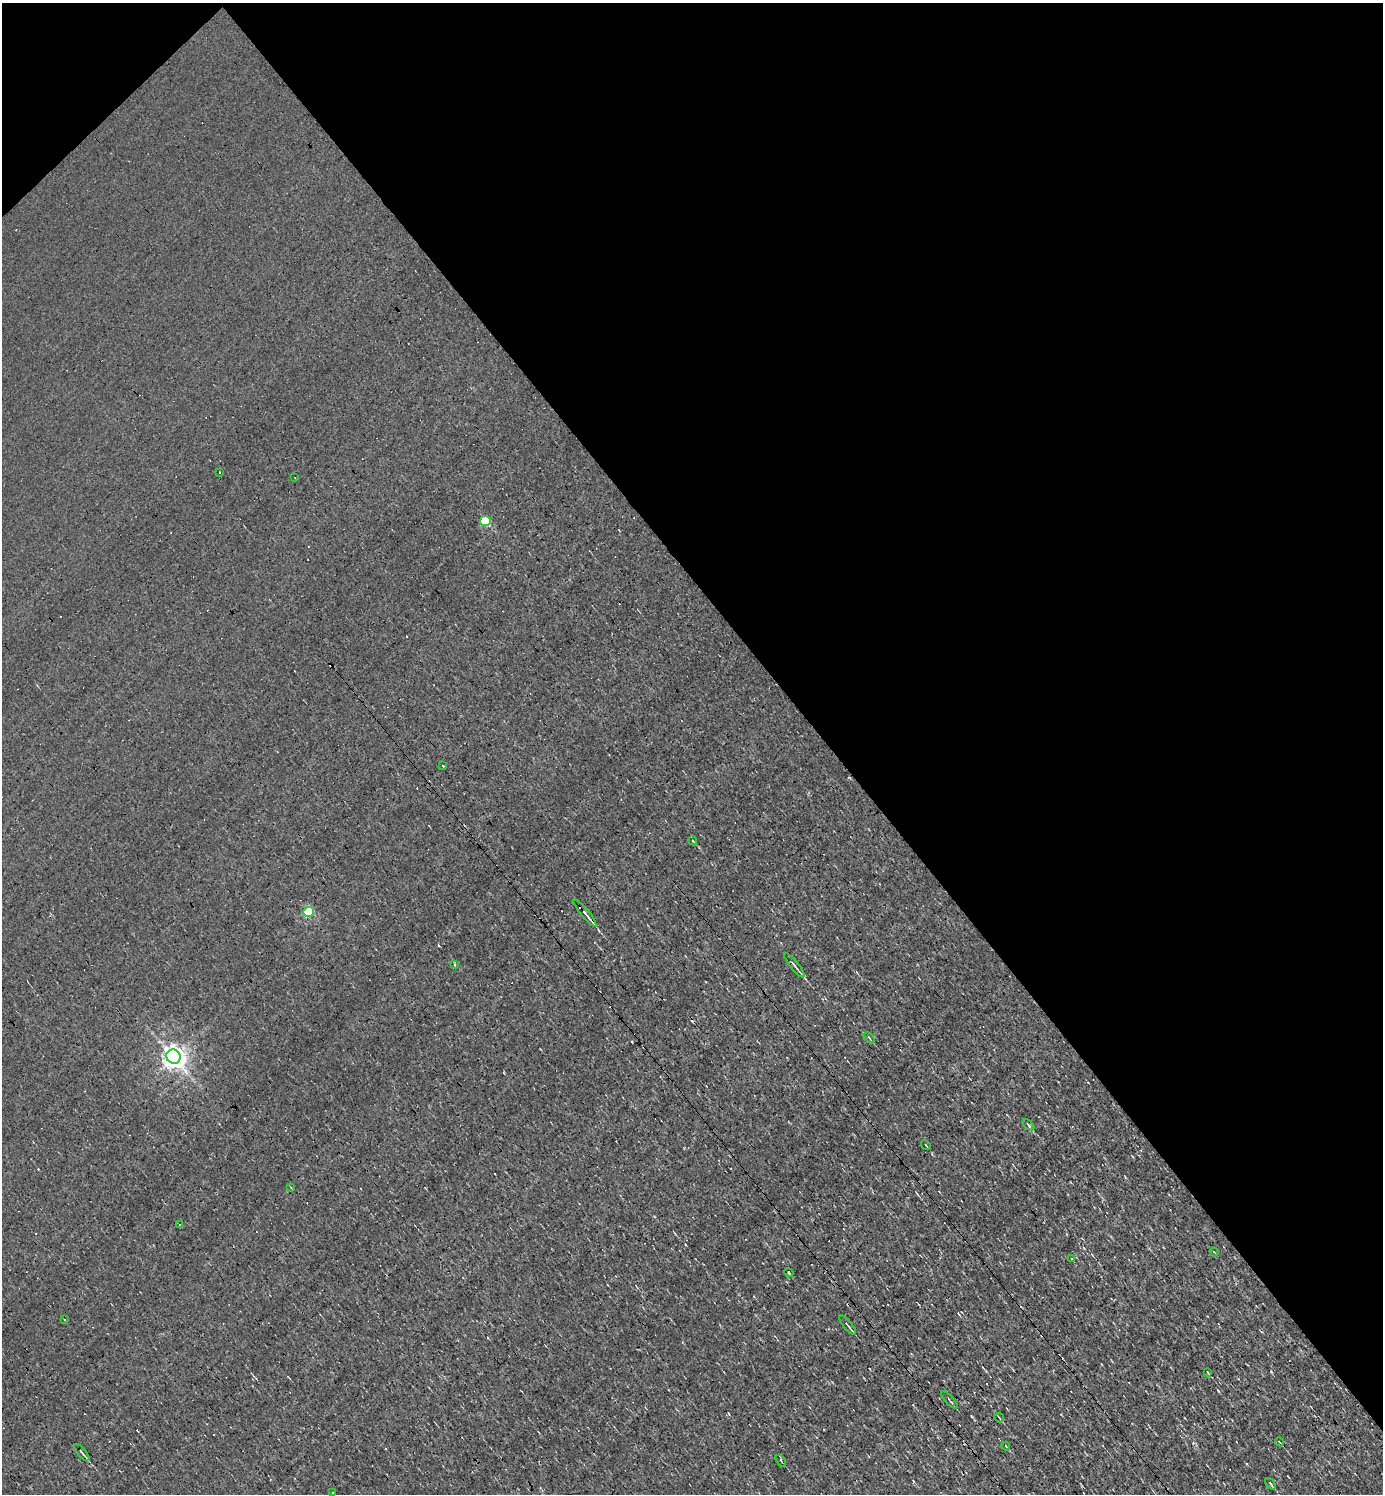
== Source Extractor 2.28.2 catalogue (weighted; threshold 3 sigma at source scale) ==
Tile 3 of 4 x 4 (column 3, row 1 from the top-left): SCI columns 2913-4293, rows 4478-5969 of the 5968 x 5969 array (HDU 1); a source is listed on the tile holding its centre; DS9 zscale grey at full resolution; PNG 1385 x 1496 px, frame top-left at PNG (2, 3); each listed source drawn as its Kron ellipse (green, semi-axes under 4 px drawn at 4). Shown black and unused: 41% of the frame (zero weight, under 3 of 4 exposures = <1% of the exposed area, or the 3 px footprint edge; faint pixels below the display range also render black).
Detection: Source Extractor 2.28.2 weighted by HDU 2 'WHT'; one run over the whole footprint, this tile lists its part. Background 0.00165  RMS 0.04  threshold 0.178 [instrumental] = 3 sigma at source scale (4.5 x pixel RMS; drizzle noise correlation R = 1.50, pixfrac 1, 0.05/0.05 arcsec/px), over >= 5 px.
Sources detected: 43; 14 cosmic-ray / hot-pixel residue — neither listed nor drawn; the other 29 listed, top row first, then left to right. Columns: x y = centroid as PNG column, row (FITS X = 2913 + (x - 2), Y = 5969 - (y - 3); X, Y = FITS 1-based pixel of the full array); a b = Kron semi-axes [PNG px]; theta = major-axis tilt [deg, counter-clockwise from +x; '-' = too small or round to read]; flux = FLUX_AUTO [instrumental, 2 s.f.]
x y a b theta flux
219 472 3 2 - 4
295 478 2 2 - 3
485 521 5 5 - 230
443 766 3 3 - 9.9
693 841 4 3 - 3.4
308 912 5 5 - 340
585 913 17 4 -50 22
454 965 4 3 - 7.7
794 965 15 3 -51 15
869 1038 7 2 -45 4.3
173 1057 7 7 - 2900
1028 1125 7 3 -41 5.7
926 1145 5 3 - 3.3
291 1187 3 2 - 3.9
179 1225 3 2 - 4
1214 1252 4 3 - 3.2
1072 1259 3 2 - 7
789 1273 5 3 - 19
65 1319 3 3 - 6.4
848 1325 12 2 -50 7.6
1208 1373 3 2 - 3.1
949 1400 11 2 -46 4.9
999 1418 5 3 - 4.5
1279 1442 4 3 - 5.2
1006 1446 4 2 - 4.1
82 1453 10 2 -51 8.8
781 1460 7 3 -56 5.8
1271 1484 6 3 -53 6.2
333 1493 3 2 - 2.9
Unlisted compact peaks at least as high as the median listed source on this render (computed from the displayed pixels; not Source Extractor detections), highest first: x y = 972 1417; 504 1073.